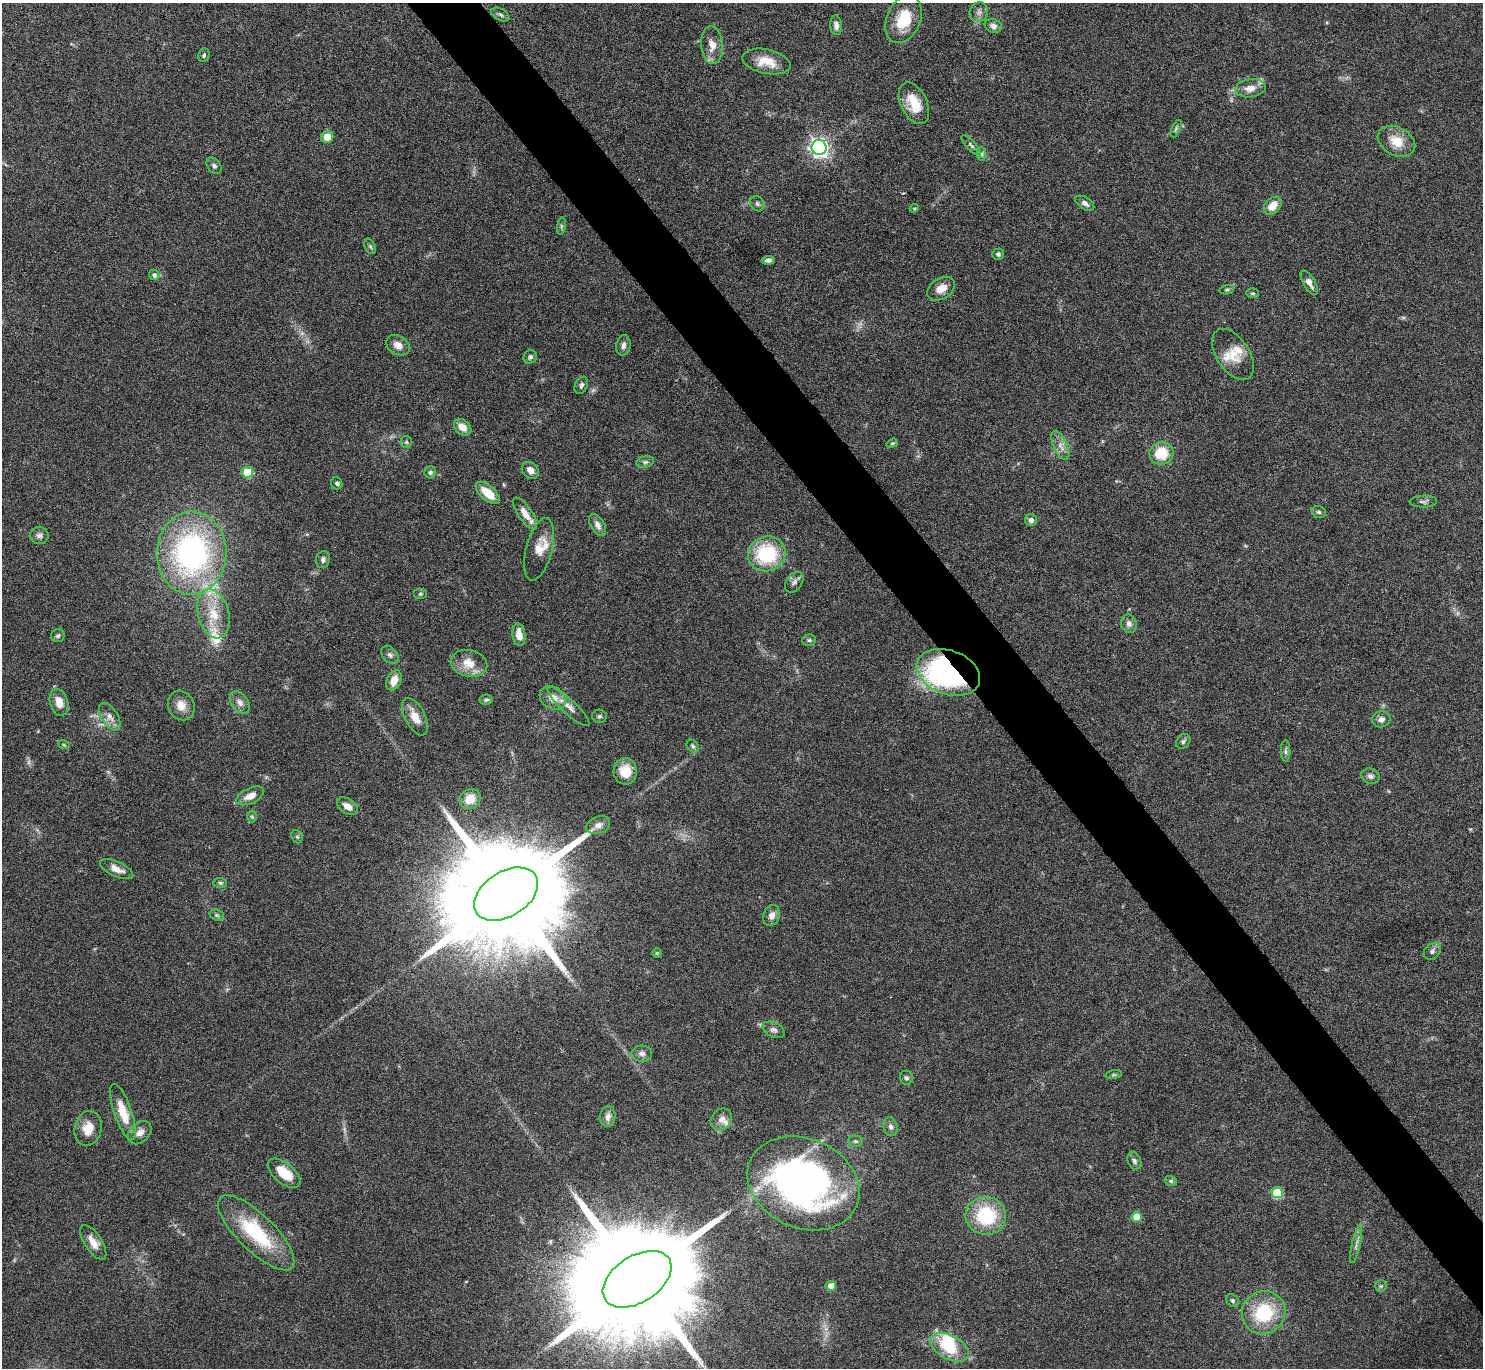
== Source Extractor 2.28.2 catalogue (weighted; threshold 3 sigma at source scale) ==
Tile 6 of 4 x 4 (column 2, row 2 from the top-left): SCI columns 1482-2962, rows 2893-4258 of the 5928 x 5923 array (HDU 1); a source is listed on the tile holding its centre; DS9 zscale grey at full resolution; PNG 1485 x 1370 px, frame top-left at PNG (2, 3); each listed source drawn as its Kron ellipse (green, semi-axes under 4 px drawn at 4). Shown black and unused: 5% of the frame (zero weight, under 4 of 8 exposures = <1% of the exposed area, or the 3 px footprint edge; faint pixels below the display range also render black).
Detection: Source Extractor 2.28.2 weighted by HDU 2 'WHT'; one run over the whole footprint, this tile lists its part. Background 0.0656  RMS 0.005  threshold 0.0205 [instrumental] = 3 sigma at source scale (4.09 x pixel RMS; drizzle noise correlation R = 1.36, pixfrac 0.8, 0.05/0.05 arcsec/px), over >= 5 px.
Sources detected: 136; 6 too faint to see at this stretch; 1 inside a brighter object's white glare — neither listed nor drawn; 6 inside a brighter listed object's ellipse — not listed separately; the other 123 listed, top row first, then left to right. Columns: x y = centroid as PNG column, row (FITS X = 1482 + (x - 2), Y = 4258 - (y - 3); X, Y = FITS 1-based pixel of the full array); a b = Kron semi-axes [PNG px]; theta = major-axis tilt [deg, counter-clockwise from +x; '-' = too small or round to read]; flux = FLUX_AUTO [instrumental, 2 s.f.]
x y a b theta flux
979 12 10 9 - 2.3
500 15 10 5 -29 1.3
904 19 25 17 67 16
836 25 10 6 -86 2.3
993 26 9 6 -21 2.4
712 45 19 11 -86 5.5
204 55 7 5 66 0.92
766 62 24 12 -12 8.3
1250 88 15 9 8 4.7
914 103 22 13 -64 11
1176 129 9 4 67 0.92
327 137 6 6 - 5.6
1396 141 20 14 -28 8.9
971 145 13 5 -48 1.5
819 147 7 7 - 220
982 154 7 4 -90 0.97
214 166 9 6 -55 1.4
1085 203 10 6 -32 2
757 204 8 6 -53 1.4
1273 206 10 7 46 5.6
914 208 4 4 - 0.51
561 226 8 4 82 0.85
370 246 8 5 -63 0.94
998 254 6 5 - 1.1
768 260 6 4 4 1.5
154 275 5 5 - 1.4
1309 283 13 6 -59 2.7
941 289 15 10 32 4.9
1227 290 7 4 10 0.8
1253 293 6 5 - 0.73
398 345 12 9 -31 3.6
623 345 10 7 80 2.1
1233 354 28 16 -57 8.3
530 357 7 6 - 1.2
581 385 9 6 66 1.3
463 427 10 7 -41 4.4
406 442 6 6 - 0.83
892 443 6 4 20 0.64
1060 446 16 6 -64 3.3
1161 453 12 11 - 14
645 462 9 5 10 1.1
530 470 9 7 -45 3.5
247 472 5 5 - 18
430 472 6 5 - 1.1
337 483 6 5 - 0.95
488 493 15 7 -41 9.3
1423 502 14 6 2 1.4
1319 512 7 5 -17 1.1
525 513 19 7 -55 4.9
1031 520 6 6 - 1.8
598 525 12 6 -59 2.4
39 535 9 8 - 1.9
539 549 32 13 75 7.4
192 553 41 35 88 110
767 554 19 17 18 32
323 559 8 7 - 1.5
794 582 11 7 54 1.9
420 594 7 5 0 0.85
213 614 25 15 -75 14
1129 624 9 8 - 2.2
519 635 11 6 -82 5
58 636 7 6 - 0.98
809 640 7 5 3 0.94
390 655 10 7 -49 1.6
469 663 18 13 -14 8
948 672 33 22 -20 130
394 680 10 7 65 5.7
553 698 14 11 -30 5.3
486 700 6 5 - 0.93
59 702 13 9 -74 5.5
240 702 12 8 -52 2.7
181 705 15 13 -65 4.9
569 706 28 7 -43 4.1
599 716 7 6 - 0.93
110 717 15 8 -58 3.6
415 717 20 10 -63 6
1381 719 9 8 - 2.4
1183 741 8 6 46 1.1
64 745 6 3 -18 0.6
693 746 7 5 -52 0.99
1286 751 11 4 -88 1.2
625 771 13 12 - 9
1370 776 9 7 -21 1.7
250 796 15 7 25 4.6
470 799 11 9 40 7
347 806 11 7 -34 3.9
252 817 6 5 - 0.7
598 825 12 8 20 3
297 837 7 5 -67 0.82
117 869 18 7 -25 4.2
220 883 7 5 -2 0.97
506 894 35 22 32 22000
217 915 7 5 -20 0.93
772 915 10 8 69 2.8
1432 951 9 7 42 1.7
657 953 5 4 - 0.51
774 1030 12 7 -27 1.9
642 1054 10 8 -4 2.1
1114 1075 8 4 8 0.74
906 1078 7 6 - 1.1
123 1112 29 9 -71 11
608 1117 10 7 82 2.6
721 1119 12 9 48 3.1
890 1127 9 7 -75 1.7
88 1128 17 13 77 7.1
140 1133 13 9 44 3.3
856 1141 7 5 -2 1.1
1134 1161 9 6 -67 1.5
284 1173 19 10 -39 10
1171 1181 6 5 - 0.79
803 1183 58 44 -23 180
1277 1193 5 5 - 24
986 1216 20 19 - 29
1137 1217 5 5 - 8
256 1233 50 18 -44 32
93 1242 20 8 -57 4.7
1356 1244 19 4 77 2.2
637 1279 38 23 33 26000
831 1286 5 5 - 4.1
1381 1286 6 5 - 0.81
1232 1301 7 5 -46 0.94
1264 1313 22 21 - 28
949 1347 21 12 -28 17
Overlapping masked pixels (flux is a lower limit): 1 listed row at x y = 948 672